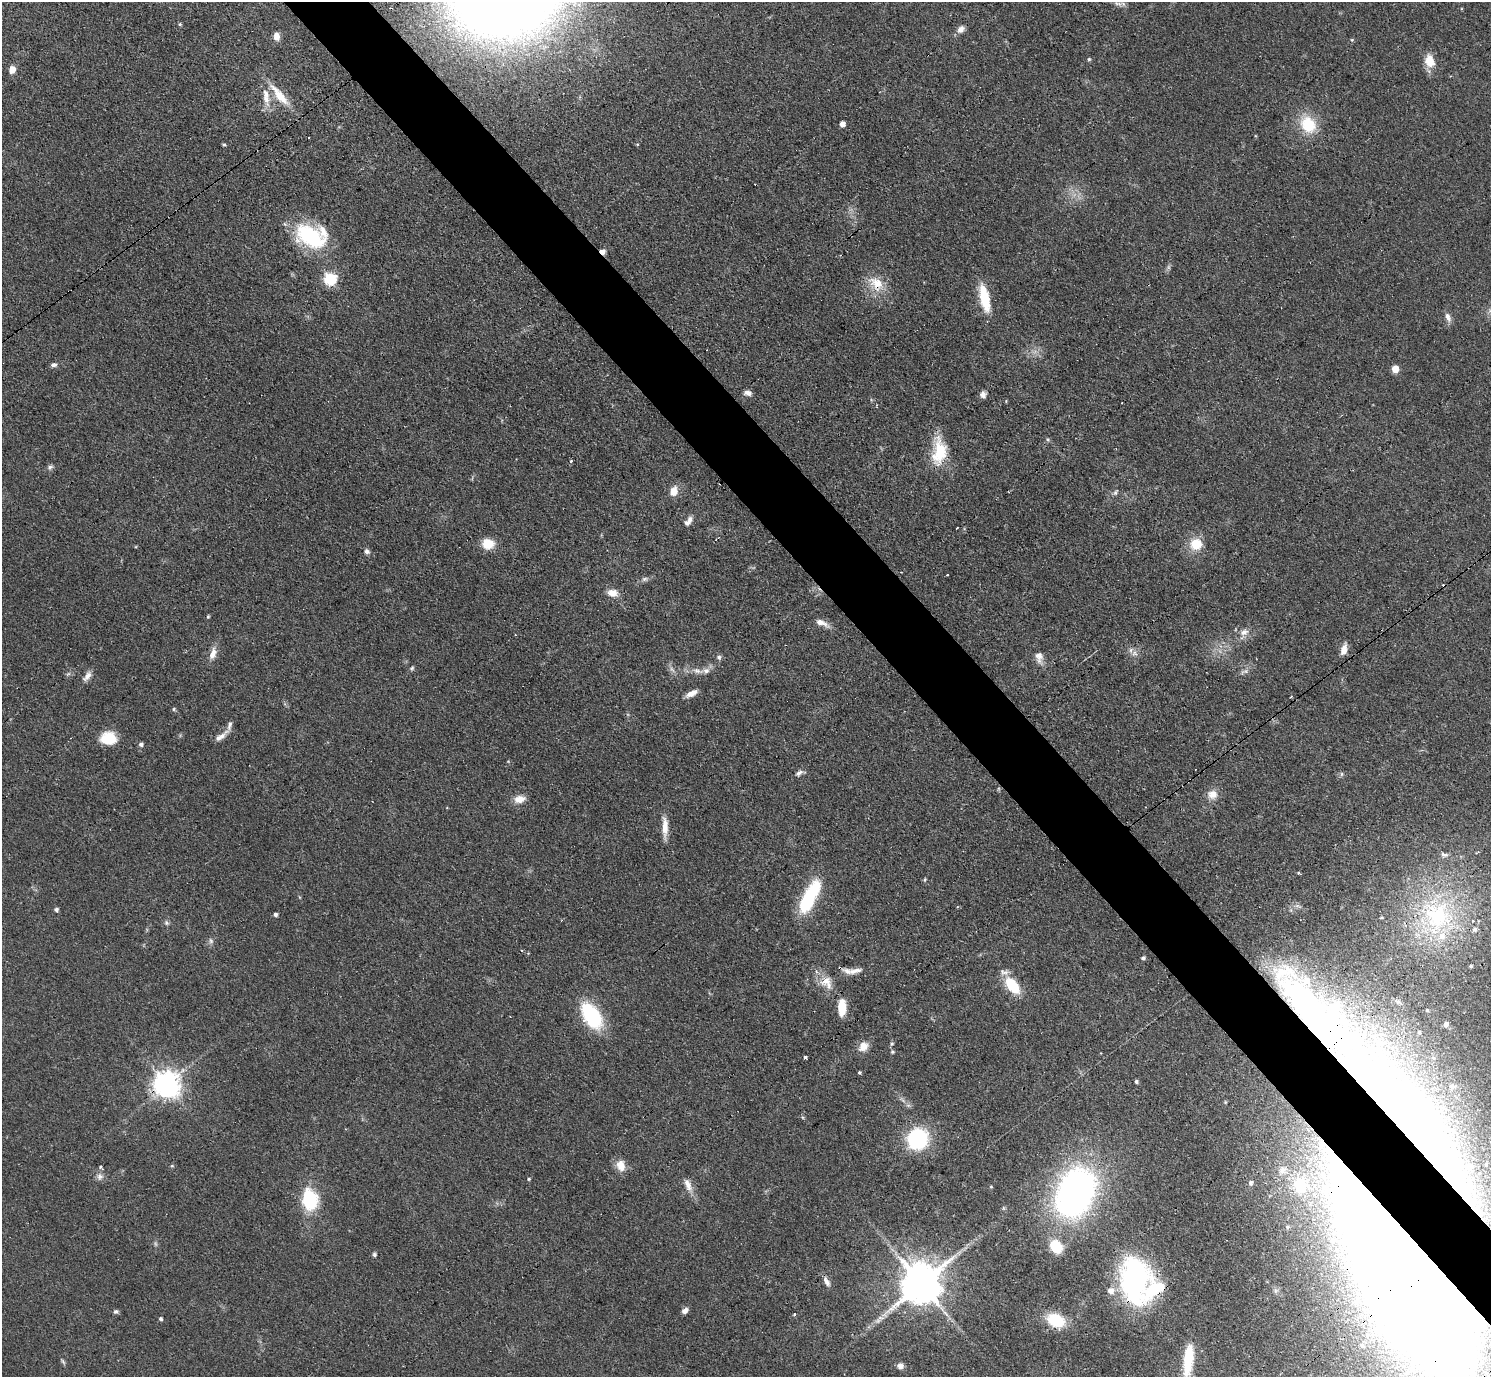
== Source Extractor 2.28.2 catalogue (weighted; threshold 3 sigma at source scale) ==
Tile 6 of 4 x 4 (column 2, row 2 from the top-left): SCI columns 1553-3041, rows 3082-4456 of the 6126 x 6131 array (HDU 1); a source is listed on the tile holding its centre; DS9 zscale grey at full resolution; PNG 1493 x 1379 px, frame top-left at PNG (2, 2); no overlay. Shown black and unused: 5% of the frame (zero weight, under 3 of 4 exposures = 1% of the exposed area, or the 3 px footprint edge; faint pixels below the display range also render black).
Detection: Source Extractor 2.28.2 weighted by HDU 2 'WHT'; one run over the whole footprint, this tile lists its part. Background 0.0708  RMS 0.006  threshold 0.0268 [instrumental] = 3 sigma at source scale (4.5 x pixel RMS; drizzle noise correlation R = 1.50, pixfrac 1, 0.05/0.05 arcsec/px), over >= 5 px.
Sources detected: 146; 3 too faint to see at this stretch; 3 inside a brighter object's white glare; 4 cosmic-ray / hot-pixel residue — not listed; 12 inside a brighter listed object's ellipse — not listed separately; the other 124 listed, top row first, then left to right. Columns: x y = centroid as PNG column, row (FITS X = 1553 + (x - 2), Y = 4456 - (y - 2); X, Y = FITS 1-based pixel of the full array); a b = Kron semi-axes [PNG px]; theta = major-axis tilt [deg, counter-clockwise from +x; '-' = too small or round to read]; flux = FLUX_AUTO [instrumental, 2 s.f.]
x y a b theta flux
1118 3 13 5 -8 2
180 24 4 4 - 0.93
961 29 10 8 50 3.2
276 36 9 7 -82 3.9
1352 40 5 4 - 0.65
1089 59 5 4 - 0.75
1430 61 18 11 -74 9
12 69 7 6 - 5.2
279 95 39 11 -50 14
266 99 22 9 -74 7.1
842 124 5 4 - 3.7
1308 124 25 19 -53 20
637 144 5 3 - 0.49
224 145 4 3 - 0.85
310 236 39 23 -30 46
602 251 6 5 - 3.1
330 279 6 6 - 70
876 283 22 15 -27 12
984 298 31 10 -78 20
1448 317 14 6 -70 3
54 365 8 5 6 1.7
1395 369 6 5 - 8.4
748 393 8 6 -13 2.7
983 395 9 6 -73 2.5
1048 439 6 5 - 1
939 451 34 18 85 22
571 461 3 3 - 3.1
50 467 8 6 30 1.6
673 491 11 8 72 6.6
1115 492 9 5 59 1.3
689 519 10 6 80 2.7
488 544 12 10 -3 13
1196 544 13 12 - 13
367 551 8 7 - 1.9
947 575 3 3 - 0.65
644 579 8 6 3 1.6
612 593 14 10 -8 5.5
208 617 4 3 - 0.73
821 623 19 6 -23 5
1244 632 13 9 20 4.4
1344 649 12 6 75 5.5
1134 653 9 8 - 2.9
213 654 16 8 72 5.3
719 657 7 5 -74 1.5
1039 657 17 10 -79 4.8
412 668 6 5 - 0.99
697 671 15 7 -14 4.1
1245 671 14 5 17 2.1
87 676 16 7 50 3.5
692 693 14 6 27 4.4
1291 697 3 2 - 0.67
174 709 5 4 - 0.81
222 736 21 6 46 3.9
108 738 18 14 0 14
141 744 5 5 - 1.7
799 773 11 6 29 2.3
1342 774 7 4 89 0.98
1212 794 12 11 - 5.6
519 799 14 9 14 6
665 827 26 7 -89 7.4
1444 855 11 6 -18 2
1299 873 3 2 - 0.92
925 879 6 4 59 0.77
809 897 38 16 67 37
56 910 5 4 - 1.6
275 914 4 4 - 1.6
1438 917 45 37 81 84
166 923 7 6 - 1.3
1475 930 7 7 - 2.2
522 951 4 3 - 0.76
1143 958 5 4 - 1.2
1471 966 5 4 - 0.9
852 971 28 7 1 5.7
827 983 19 15 -69 9.2
1012 985 19 10 -51 22
1398 1001 8 6 -42 1.9
842 1007 14 7 89 16
1427 1010 5 4 - 0.88
592 1016 27 15 -58 47
1446 1024 7 6 - 2.2
1419 1032 5 4 - 0.92
892 1044 6 5 - 0.88
863 1046 14 11 48 5.7
892 1052 5 4 - 0.77
805 1057 3 3 - 8.9
859 1072 3 3 - 0.89
1136 1081 4 4 - 1.2
166 1084 8 8 - 700
1452 1086 6 5 - 1.8
1225 1102 5 3 - 0.56
908 1105 6 5 - 1.4
1410 1124 281 43 -53 760
917 1139 23 21 51 44
172 1166 5 3 - 0.65
621 1166 13 10 -78 7.4
101 1167 3 3 - 4.2
1282 1170 12 8 62 3.3
100 1176 10 9 - 2.8
529 1179 4 3 - 0.66
1251 1183 6 5 - 1.7
688 1185 18 8 -64 5.3
1300 1185 16 12 -84 18
991 1187 4 4 - 0.58
1075 1193 47 33 67 230
310 1200 21 15 -85 36
1288 1227 5 4 - 0.93
1056 1246 15 12 -54 17
374 1255 5 5 - 1.2
1410 1271 163 54 -60 2500
826 1281 14 6 -62 3.2
1135 1281 37 23 89 150
921 1284 12 12 - 2100
1111 1291 8 8 - 4.3
685 1311 8 6 36 2.6
115 1312 6 6 - 1.3
794 1314 4 3 - 0.97
881 1318 11 4 -5 1.9
161 1319 4 4 - 1.2
1056 1320 21 14 -24 21
1367 1335 7 6 - 1.7
1362 1346 6 5 - 1
1188 1360 32 9 83 21
63 1361 9 3 -50 0.96
900 1366 8 7 - 2.9
Overlapping masked pixels (flux is a lower limit): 7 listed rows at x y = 602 251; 876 283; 166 1084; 1410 1124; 1075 1193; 1410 1271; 1135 1281
Isophote crosses this tile's border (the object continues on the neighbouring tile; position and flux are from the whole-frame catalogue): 2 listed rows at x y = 1410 1271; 1188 1360